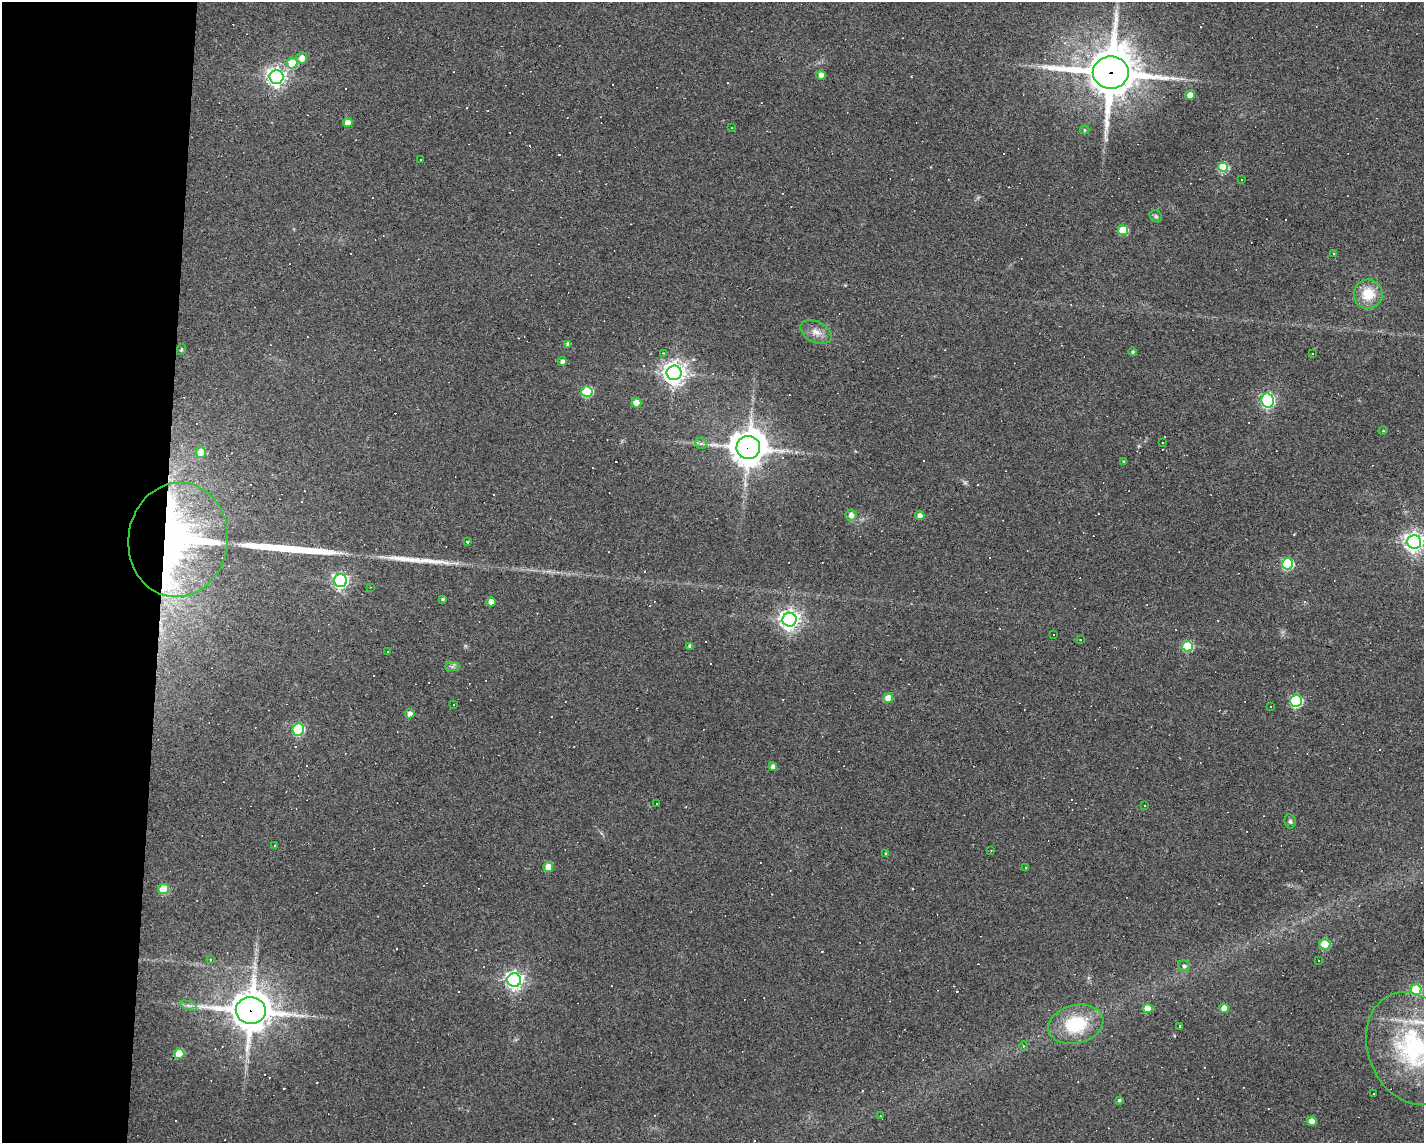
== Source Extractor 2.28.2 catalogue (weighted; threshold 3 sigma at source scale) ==
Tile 4 of 3 x 4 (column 1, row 2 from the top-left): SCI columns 104-1525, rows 2281-3421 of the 4583 x 4561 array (HDU 1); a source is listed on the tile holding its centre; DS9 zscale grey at full resolution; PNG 1426 x 1145 px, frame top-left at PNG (2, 2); each listed source drawn as its Kron ellipse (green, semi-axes under 4 px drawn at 4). Shown black and unused: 11% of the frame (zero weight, under 3 of 4 exposures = <1% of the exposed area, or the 3 px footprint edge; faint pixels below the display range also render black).
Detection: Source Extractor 2.28.2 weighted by HDU 2 'WHT'; one run over the whole footprint, this tile lists its part. Background 0.0808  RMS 0.0057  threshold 0.0257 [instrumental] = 3 sigma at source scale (4.5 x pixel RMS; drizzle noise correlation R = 1.50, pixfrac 1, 0.05/0.05 arcsec/px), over >= 5 px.
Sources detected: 144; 1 too faint to see at this stretch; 56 cosmic-ray / hot-pixel residue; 2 long thin detections or spike segments (spike, bleed or trail) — neither listed nor drawn; the other 85 listed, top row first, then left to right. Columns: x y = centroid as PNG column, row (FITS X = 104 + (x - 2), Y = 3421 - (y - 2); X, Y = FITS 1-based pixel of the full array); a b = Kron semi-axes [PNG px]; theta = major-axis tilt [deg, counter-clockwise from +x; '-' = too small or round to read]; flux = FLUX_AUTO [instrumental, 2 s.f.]
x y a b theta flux
302 58 6 5 - 5.2
292 63 5 5 - 18
1111 72 18 16 0 2800
821 75 5 4 - 3.6
276 77 7 7 - 280
1190 95 5 4 - 6
348 123 5 4 - 6.9
732 128 3 2 - 0.38
1084 130 5 4 - 0.71
420 160 2 2 - 0.34
1223 167 5 4 - 54
1242 179 3 2 - 0.47
1156 216 6 5 - 1
1123 230 5 5 - 19
1334 253 3 3 - 1.4
1368 294 15 14 - 14
816 332 17 10 -28 5.5
568 344 4 4 - 2.3
181 350 5 4 - 0.71
1133 352 4 4 - 0.9
663 353 3 2 - 0.54
1312 354 2 2 - 0.34
562 361 5 4 - 2.4
674 373 7 7 - 480
587 391 5 5 - 37
1268 400 7 6 - 120
636 403 5 4 - 8.7
1383 431 4 3 - 0.47
1162 442 2 2 - 0.38
701 443 6 5 - 1.4
748 448 12 11 - 1100
201 453 5 5 - 12
1124 461 3 3 - 0.74
851 515 5 5 - 3.8
920 516 5 4 - 4.3
178 540 57 49 82 310
467 542 3 3 - 3.1
1414 542 7 7 - 330
1287 564 6 5 - 51
340 581 6 6 - 160
370 587 3 2 - 0.33
443 599 4 3 - 0.82
491 602 4 4 - 5.8
790 620 7 7 - 350
1054 634 3 3 - 1.2
1080 640 3 2 - 0.91
690 646 4 4 - 1.6
1187 646 5 5 - 32
388 651 3 3 - 4.9
452 667 7 4 0 1.3
888 698 5 5 - 12
1296 701 6 6 - 72
454 704 3 2 - 0.75
1270 707 3 2 - 0.6
410 714 5 4 - 3.6
298 730 6 5 - 58
773 767 4 4 - 3.4
657 804 3 3 - 1.2
1145 806 3 3 - 1.1
1290 821 7 5 -77 1.2
275 845 3 2 - 0.38
991 850 2 2 - 0.43
886 854 4 3 - 1
548 867 5 5 - 9.7
1025 868 3 3 - 1.5
163 889 5 5 - 21
1325 944 5 5 - 24
210 959 4 3 - 0.44
1319 961 3 2 - 0.98
1184 966 6 5 - 1.3
514 980 7 6 - 230
1416 990 5 5 - 29
188 1005 9 4 -19 1.6
1147 1008 5 4 - 11
1224 1008 5 4 - 7.1
251 1010 15 13 -3 1500
1076 1024 28 19 14 33
1180 1026 3 3 - 2.7
1023 1046 4 3 - 0.45
1413 1048 58 44 -69 84
179 1054 5 5 - 18
1374 1094 3 2 - 0.8
1119 1100 4 4 - 0.95
880 1116 3 3 - 0.47
1312 1121 4 4 - 7.2
Overlapping masked pixels (flux is a lower limit): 4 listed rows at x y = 1111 72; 748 448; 178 540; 251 1010
Isophote crosses this tile's border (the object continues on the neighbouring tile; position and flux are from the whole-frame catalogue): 2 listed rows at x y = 1414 542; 1413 1048